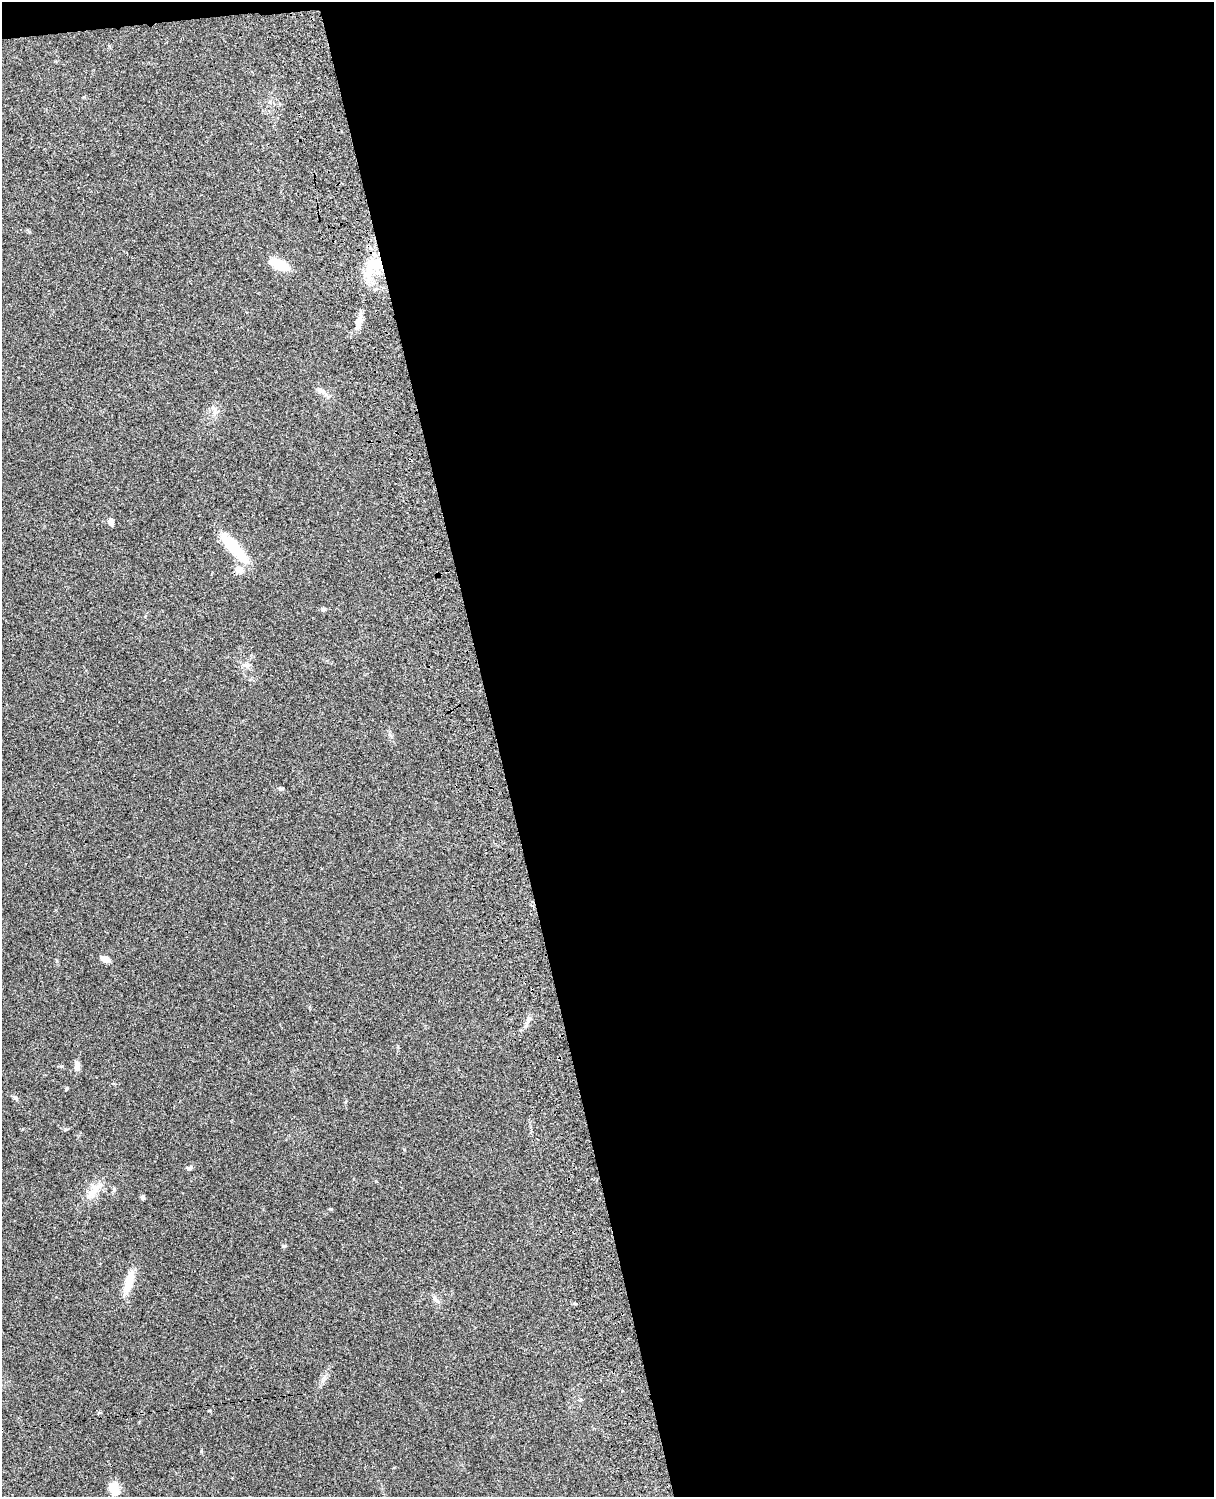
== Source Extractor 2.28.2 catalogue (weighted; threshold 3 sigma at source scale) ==
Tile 4 of 4 x 3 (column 4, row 1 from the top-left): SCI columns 3756-4967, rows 3156-4650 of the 5088 x 4928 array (HDU 1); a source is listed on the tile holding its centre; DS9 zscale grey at full resolution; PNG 1216 x 1499 px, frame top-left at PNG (2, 2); no overlay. Shown black and unused: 59% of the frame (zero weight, under 3 of 4 exposures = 6% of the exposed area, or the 3 px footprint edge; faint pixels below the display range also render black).
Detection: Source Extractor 2.28.2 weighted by HDU 2 'WHT'; one run over the whole footprint, this tile lists its part. Background 0.0884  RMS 0.0061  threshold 0.0275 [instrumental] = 3 sigma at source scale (4.5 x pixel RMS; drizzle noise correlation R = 1.50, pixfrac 1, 0.05/0.05 arcsec/px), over >= 5 px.
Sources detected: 24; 1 inside a brighter object's white glare — not listed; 1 inside a brighter listed object's ellipse — not listed separately; the other 22 listed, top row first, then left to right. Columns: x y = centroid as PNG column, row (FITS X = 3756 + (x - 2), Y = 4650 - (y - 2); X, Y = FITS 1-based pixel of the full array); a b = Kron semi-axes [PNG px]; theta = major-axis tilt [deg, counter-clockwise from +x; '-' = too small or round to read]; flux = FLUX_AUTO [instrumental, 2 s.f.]
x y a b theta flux
279 264 20 9 -22 15
375 264 23 13 17 16
358 323 21 7 74 5.8
324 393 13 5 -36 2.4
214 410 18 6 -69 3.1
111 522 8 5 -75 3.2
234 548 41 12 -48 23
323 609 6 5 - 1
246 665 10 7 -7 2.5
281 789 7 4 0 0.8
105 959 11 7 -19 3.3
528 1021 19 5 63 3.1
77 1066 13 6 -83 3.2
67 1088 5 3 - 0.68
15 1098 8 5 -44 1.5
190 1168 7 5 2 1.1
91 1193 18 10 52 7.2
143 1197 6 5 - 1
284 1246 5 4 - 0.81
129 1282 28 9 73 11
436 1300 16 4 -46 1.9
114 1489 14 10 -72 8.9
Overlapping masked pixels (flux is a lower limit): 1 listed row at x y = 375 264
Unlisted compact peaks at least as high as the median listed source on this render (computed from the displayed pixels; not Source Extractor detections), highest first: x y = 201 1451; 331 1209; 65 1129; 323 1380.